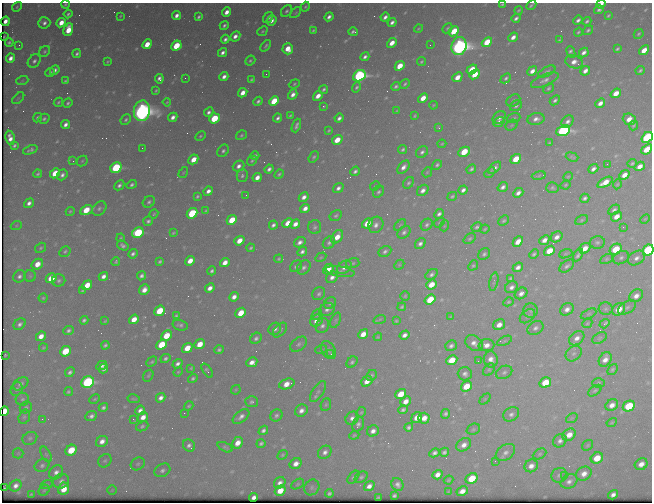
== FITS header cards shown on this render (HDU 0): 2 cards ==
NAXIS1  =                  650 / Width of table row in bytes
NAXIS2  =                  500 / Number of rows in table

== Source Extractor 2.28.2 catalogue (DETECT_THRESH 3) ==
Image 650 x 500 px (HDU 0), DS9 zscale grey, 1 PNG px = 1 image px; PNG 654 x 504 px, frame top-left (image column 1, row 500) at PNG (2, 3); each listed source drawn as its Kron ellipse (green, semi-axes under 4 px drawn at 4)
Background 480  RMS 2.5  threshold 7.5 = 3 sigma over >= 5 px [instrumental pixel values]
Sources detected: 557; of the 557, the 500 brightest by FLUX_AUTO listed and drawn (57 fainter detections omitted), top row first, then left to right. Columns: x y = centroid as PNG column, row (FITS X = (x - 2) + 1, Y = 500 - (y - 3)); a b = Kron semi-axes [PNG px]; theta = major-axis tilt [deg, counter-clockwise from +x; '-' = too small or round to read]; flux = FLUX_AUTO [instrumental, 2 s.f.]
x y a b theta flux
65 4 4 3 - 220
502 4 4 2 - 190
601 4 5 3 - 740
531 5 6 2 43 230
17 7 5 4 - 230
305 7 5 4 - 240
519 10 4 2 - 190
599 10 5 4 - 470
287 11 6 5 - 380
227 12 5 4 - 1300
296 13 6 4 44 210
68 14 4 3 - 320
177 15 5 4 - 930
608 15 4 3 - 250
120 16 3 2 - 160
199 17 4 3 - 370
268 17 6 4 56 820
329 17 4 3 - 650
385 17 5 3 - 650
516 18 4 3 - 450
271 20 5 4 - 1100
578 20 5 3 - 540
5 21 4 3 - 850
587 21 4 3 - 330
392 22 5 3 - 630
44 23 6 5 - 670
61 23 5 4 - 2100
224 25 5 4 - 410
418 28 4 3 - 190
447 28 5 3 - 220
68 30 6 4 72 3600
313 30 4 2 - 230
588 30 5 4 - 330
262 31 5 4 - 220
454 31 6 4 43 5000
353 32 5 3 - 380
578 32 5 3 - 270
639 34 5 3 - 250
235 36 6 4 44 1000
4 37 3 2 - 170
513 37 5 4 - 1100
225 39 4 3 - 520
559 40 4 2 - 230
9 42 4 3 - 360
487 42 6 4 42 5000
392 43 5 4 - 1800
147 44 5 4 - 2600
19 45 3 3 - 170
430 45 2 2 - 290
176 46 5 4 - 6200
266 46 7 4 51 330
459 46 9 7 74 130000
288 49 5 5 - 2300
617 49 4 3 - 280
644 50 6 4 40 2200
45 51 6 5 - 310
571 52 6 4 -67 420
584 52 5 3 - 750
223 53 5 3 - 680
77 54 4 3 - 370
365 57 4 3 - 530
10 58 5 4 - 1100
34 61 7 5 48 570
107 61 3 3 - 180
250 61 5 4 - 280
421 62 4 3 - 250
574 62 9 6 -18 1100
400 66 5 4 - 3100
472 69 6 4 40 4000
55 70 5 4 - 610
640 70 5 3 - 300
532 71 5 4 - 1200
585 71 5 4 - 1100
547 72 9 4 28 410
50 73 5 3 - 410
266 74 2 2 - 260
475 74 6 4 41 3100
359 76 6 5 - 44000
224 77 5 3 - 870
457 77 5 4 - 2100
185 78 2 2 - 190
506 78 6 4 44 380
159 79 5 4 - 670
251 80 4 3 - 240
545 80 15 5 23 880
22 81 6 4 19 210
65 81 4 3 - 250
294 84 6 4 21 270
405 84 5 3 - 270
396 86 4 3 - 400
357 87 5 4 - 350
548 88 6 4 43 280
324 89 5 3 - 360
156 91 4 2 - 200
243 93 5 4 - 1600
616 93 5 4 - 2300
293 94 5 4 - 1000
318 96 5 4 - 1600
18 98 7 3 44 170
423 98 5 4 - 2100
555 100 6 4 42 400
258 101 5 3 - 440
274 101 5 4 - 6700
513 101 7 5 35 430
58 102 5 3 - 260
167 102 4 2 - 170
68 103 5 3 - 330
600 103 5 4 - 1000
433 105 4 3 - 170
323 106 3 2 - 340
516 106 6 5 - 410
142 111 10 8 85 140000
397 111 4 3 - 190
209 112 5 4 - 610
290 116 4 2 - 210
415 116 4 3 - 200
173 117 5 4 - 950
37 118 5 4 - 360
214 118 5 5 - 7100
278 118 4 3 - 500
339 118 4 3 - 610
499 118 7 5 42 700
514 118 7 5 20 300
44 119 6 4 33 380
536 119 8 6 9 910
629 119 6 5 - 1600
126 120 5 4 - 350
499 122 6 4 35 620
567 122 7 5 45 670
65 125 5 4 - 850
512 125 6 5 - 270
633 125 5 4 - 200
296 126 7 3 68 520
439 128 3 3 - 210
329 130 4 3 - 210
563 131 7 5 22 41000
241 135 6 4 34 270
200 136 5 4 - 270
647 137 6 4 40 24000
10 138 7 4 -80 1200
337 140 6 4 33 3200
549 143 4 3 - 210
442 144 4 3 - 160
14 145 4 3 - 330
142 148 2 2 - 900
403 149 5 3 - 330
647 149 6 4 40 3700
30 150 7 3 21 430
223 151 7 5 49 440
422 152 6 5 - 520
464 152 6 5 - 4800
255 156 4 3 - 390
314 157 6 4 52 330
572 157 6 4 -19 270
193 159 5 4 - 2400
516 159 6 4 37 3900
73 161 4 4 - 270
82 161 6 4 47 210
252 161 5 4 - 270
632 163 5 3 - 260
607 164 2 2 - 370
437 165 5 4 - 350
239 166 6 5 - 810
640 166 5 4 - 1400
403 167 7 5 52 960
116 168 6 5 - 19000
495 168 7 4 43 660
269 169 4 4 - 590
471 169 5 4 - 340
593 169 5 4 - 700
355 171 5 4 - 500
427 172 5 4 - 200
490 172 6 3 43 240
55 173 5 4 - 3900
183 173 6 3 58 180
38 174 4 3 - 300
279 174 5 3 - 260
62 175 6 4 51 640
624 175 5 4 - 1600
242 176 6 5 - 400
539 176 7 3 10 230
257 177 5 4 - 1300
568 177 5 4 - 200
605 182 8 4 30 2400
408 183 6 4 54 380
617 184 5 4 - 200
119 185 6 4 45 540
132 185 5 4 - 430
566 185 5 3 - 210
375 186 5 4 - 180
503 187 5 4 - 640
338 188 6 4 38 650
552 188 6 5 - 330
423 190 6 5 - 950
463 190 5 4 - 660
208 191 5 4 - 870
378 192 6 5 - 400
518 193 5 4 - 830
246 195 2 2 - 170
452 196 5 4 - 280
197 197 4 3 - 260
304 197 5 4 - 960
585 198 5 3 - 440
149 202 6 5 - 400
29 203 5 4 - 770
99 208 8 6 43 500
305 208 5 4 - 1100
86 210 6 4 30 4300
614 210 6 4 34 500
70 211 5 4 - 230
206 211 4 3 - 210
192 213 6 4 41 12000
154 214 5 3 - 180
439 214 5 4 - 570
336 216 7 5 30 340
617 216 6 4 35 1600
645 219 5 3 - 170
232 220 5 4 - 4300
582 220 7 4 28 260
148 221 5 4 - 450
504 221 6 4 42 310
439 222 6 4 35 220
288 223 5 4 - 1900
367 223 6 4 40 3300
295 224 5 4 - 1200
273 225 4 3 - 540
376 225 8 7 - 900
400 225 7 4 44 250
427 225 6 5 - 420
16 226 5 3 - 180
444 226 5 3 - 160
315 227 7 6 - 430
477 227 5 4 - 340
623 227 2 2 - 430
485 229 5 3 - 190
404 232 7 5 43 540
138 233 6 5 - 14000
173 233 4 3 - 210
337 237 7 5 55 2300
557 237 6 5 - 950
121 238 4 3 - 170
470 239 6 4 38 270
544 240 5 4 - 1100
239 241 5 4 - 2200
300 242 6 4 34 790
518 242 6 4 46 1700
597 242 7 6 - 450
329 243 7 5 45 470
420 243 6 4 50 630
123 246 6 4 -32 530
40 248 6 4 33 300
251 248 4 3 - 270
585 248 6 4 40 1900
616 249 6 5 - 5800
648 250 6 5 - 22000
65 251 6 5 - 310
385 251 7 5 29 480
549 251 6 4 38 3500
302 252 5 4 - 560
133 254 5 4 - 500
484 254 6 5 - 390
534 254 5 4 - 330
566 254 7 4 19 240
578 255 7 4 58 460
321 257 6 4 29 200
621 258 8 6 26 580
636 258 9 6 33 960
279 259 4 4 - 230
606 259 7 4 28 260
116 261 5 3 - 250
190 261 5 4 - 2000
160 262 4 3 - 300
225 263 5 4 - 1500
353 263 6 5 - 300
37 264 6 5 - 2400
399 265 6 4 45 200
473 265 5 4 - 240
296 266 7 5 42 460
567 266 8 5 37 470
304 267 8 6 50 550
344 267 8 5 39 1000
518 267 5 4 - 820
328 269 6 4 42 1700
212 271 4 3 - 410
340 272 14 5 -9 560
431 274 7 4 38 490
19 276 6 5 - 600
30 276 6 6 - 310
103 276 5 4 - 920
142 276 5 4 - 550
332 277 6 5 - 840
51 278 6 4 32 4700
511 278 4 3 - 240
59 280 6 6 - 450
494 282 9 3 79 240
87 285 5 4 - 3200
431 285 5 4 - 2700
511 287 7 5 34 770
210 288 5 4 - 1100
144 290 6 4 50 1300
82 291 4 3 - 240
521 293 7 5 35 890
319 294 7 6 - 450
405 296 4 4 - 180
636 296 7 5 35 1100
234 297 5 4 - 1000
43 298 4 4 - 230
430 300 6 4 38 5600
508 302 5 4 - 230
330 303 6 5 - 400
402 307 4 3 - 270
627 307 10 5 32 560
327 309 8 6 21 700
567 309 7 6 - 1000
606 309 7 6 - 390
618 309 7 5 46 2600
159 311 6 4 39 5300
531 311 7 7 - 500
241 313 5 4 - 3600
588 314 8 4 26 310
317 315 6 4 48 280
176 316 4 3 - 270
527 316 9 6 39 440
450 317 3 3 - 160
134 319 5 4 - 2300
380 319 6 4 19 240
84 320 4 3 - 370
336 320 8 4 67 280
105 321 4 3 - 190
316 321 7 5 39 1500
396 321 3 3 - 180
587 323 5 4 - 230
20 324 6 5 - 560
604 324 5 3 - 740
180 325 8 5 -14 450
499 325 6 5 - 1400
322 326 8 6 64 620
535 328 8 6 32 670
275 329 7 5 36 620
68 330 5 4 - 430
280 330 8 5 47 420
363 334 5 4 - 2000
404 335 5 4 - 830
41 336 5 4 - 1500
166 336 6 4 44 4000
378 337 4 3 - 160
256 338 6 5 - 510
577 338 8 6 39 1100
600 338 8 5 28 340
504 341 8 4 27 290
474 343 9 7 -33 1100
200 344 5 4 - 2700
299 344 9 6 38 520
105 345 4 3 - 350
161 345 6 4 41 5900
486 345 8 6 3 1400
451 346 6 5 - 530
43 348 4 3 - 190
187 348 5 4 - 3100
219 350 5 4 - 360
321 350 6 3 18 210
328 350 10 6 -59 540
65 351 6 5 - 6000
574 353 9 7 42 610
331 354 3 2 - 410
5 355 3 2 - 170
165 358 5 4 - 390
491 359 8 7 - 1300
605 359 8 5 58 1300
452 360 6 4 28 3700
478 361 2 2 - 360
152 362 6 4 43 240
252 362 6 4 26 1200
352 362 6 4 46 380
178 364 5 4 - 640
101 366 5 4 - 640
191 368 3 3 - 180
104 369 5 4 - 680
612 369 6 4 51 290
489 370 7 5 49 300
207 371 8 3 -57 380
70 372 5 4 - 450
178 372 5 4 - 190
504 372 8 6 26 540
465 374 7 6 - 650
371 375 6 5 - 310
148 376 6 4 55 260
193 378 5 4 - 320
367 381 6 5 - 1400
88 382 6 5 - 32000
545 383 6 5 - 5900
599 383 6 4 2 260
21 384 8 5 33 630
287 384 8 5 20 2100
466 386 6 5 - 4000
17 389 7 5 58 410
236 390 5 3 - 170
318 391 12 5 55 590
595 391 7 4 36 300
68 392 5 4 - 260
401 394 6 4 36 3800
161 398 5 4 - 850
22 399 7 6 - 410
95 399 5 3 - 220
134 399 6 3 -11 240
485 399 6 4 45 220
406 401 6 4 43 1400
251 402 6 5 - 390
326 405 6 5 - 270
612 405 6 5 - 1300
189 406 5 3 - 240
629 406 6 5 - 9000
26 407 6 6 - 350
103 407 5 4 - 430
140 410 5 4 - 840
403 410 4 3 - 400
4 411 5 4 - 2600
301 411 7 5 42 920
361 412 6 4 64 230
184 413 2 2 - 180
446 414 5 4 - 450
511 414 8 6 34 690
276 415 6 5 - 440
91 416 6 4 24 590
24 417 7 5 73 370
143 417 6 4 44 1400
241 417 9 5 37 820
417 417 6 4 31 1900
352 418 7 6 - 830
424 418 5 5 - 1600
572 418 6 4 35 240
42 419 3 2 - 300
133 419 4 2 - 310
612 423 5 4 - 190
358 424 8 5 69 600
142 426 6 4 23 310
409 427 4 4 - 390
473 429 7 5 21 370
263 430 5 4 - 510
373 431 6 5 - 910
354 435 5 4 - 220
569 435 7 5 34 2000
30 438 8 6 26 400
102 441 6 5 - 1200
560 441 7 6 - 670
238 443 6 5 - 1900
261 443 4 3 - 360
189 445 7 5 -50 590
464 445 8 6 31 1200
588 445 6 4 37 220
225 447 8 4 -24 320
71 450 6 5 - 4800
325 452 7 6 - 790
444 452 5 4 - 430
18 453 5 5 - 200
434 453 5 4 - 550
505 453 11 7 35 940
46 454 8 4 -62 290
540 454 7 5 28 330
283 455 5 4 - 240
597 458 6 5 - 3700
105 461 7 6 - 370
495 461 4 3 - 170
138 464 7 6 - 350
296 464 6 5 - 1200
641 464 7 5 34 1400
42 465 7 6 - 470
531 466 7 6 - 1200
162 470 8 6 30 600
56 472 8 6 49 860
584 474 8 6 30 1500
437 475 5 4 - 1200
559 475 8 7 - 480
564 476 3 3 - 180
353 477 7 4 50 340
361 477 7 5 36 360
472 478 6 5 - 5300
448 480 5 3 - 220
61 481 8 7 - 710
569 481 9 6 27 830
280 483 6 5 - 830
47 484 6 4 18 220
298 484 7 4 28 260
397 484 7 6 - 620
16 486 6 5 - 880
369 486 5 4 - 1000
312 487 8 7 - 480
4 488 3 2 - 170
64 489 6 5 - 2600
44 490 6 5 - 260
112 490 5 5 - 190
280 491 6 4 36 2700
462 491 6 4 29 1400
448 492 4 2 - 170
329 493 4 3 - 390
31 494 3 2 - 170
394 495 4 3 - 280
613 495 5 4 - 810
254 497 4 4 - 690
378 497 3 2 - 170
At the frame edge (FLAGS 8, measured only in part): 8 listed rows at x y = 65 4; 502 4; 601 4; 531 5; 647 137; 647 149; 648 250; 4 411
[57 fainter detections neither listed nor drawn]